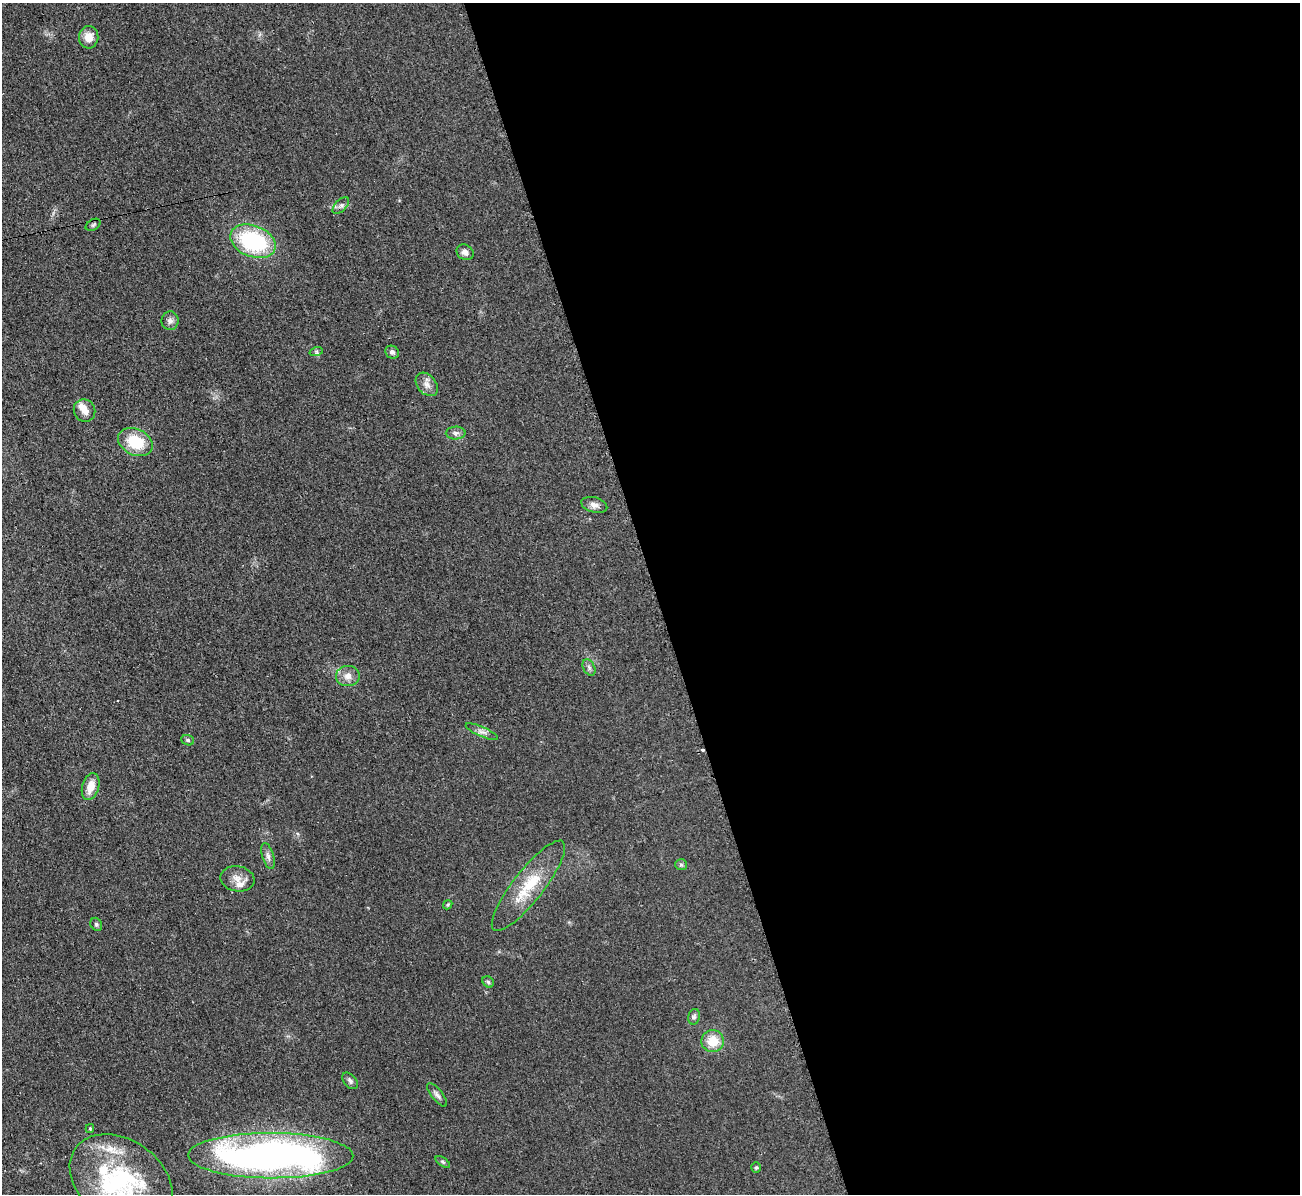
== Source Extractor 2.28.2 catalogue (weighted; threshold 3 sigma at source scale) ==
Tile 8 of 4 x 4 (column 4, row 2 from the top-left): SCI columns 3903-5200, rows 2526-3717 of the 5221 x 5176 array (HDU 1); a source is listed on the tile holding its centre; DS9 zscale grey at full resolution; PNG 1302 x 1196 px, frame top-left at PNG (2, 3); each listed source drawn as its Kron ellipse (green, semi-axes under 4 px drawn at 4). Shown black and unused: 50% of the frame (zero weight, under 2 of 3 exposures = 2% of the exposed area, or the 3 px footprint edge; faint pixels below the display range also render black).
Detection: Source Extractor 2.28.2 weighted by HDU 2 'WHT'; one run over the whole footprint, this tile lists its part. Background 0.0633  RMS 0.0099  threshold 0.0444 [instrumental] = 3 sigma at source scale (4.5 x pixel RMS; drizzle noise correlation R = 1.50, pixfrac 1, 0.05/0.05 arcsec/px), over >= 5 px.
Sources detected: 41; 1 inside a brighter object's white glare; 1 cosmic-ray / hot-pixel residue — neither listed nor drawn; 5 inside a brighter listed object's ellipse — not listed separately; the other 34 listed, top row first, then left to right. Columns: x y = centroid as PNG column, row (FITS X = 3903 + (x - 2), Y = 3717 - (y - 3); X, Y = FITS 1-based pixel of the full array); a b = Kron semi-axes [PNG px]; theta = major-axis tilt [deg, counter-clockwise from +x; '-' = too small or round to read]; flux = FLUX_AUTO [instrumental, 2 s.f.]
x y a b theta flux
89 37 11 10 - 10
341 205 10 5 46 2.9
93 225 8 5 31 1.8
253 241 24 15 -22 92
465 252 9 7 -34 4.7
170 321 9 8 - 4.1
316 352 7 4 18 1.7
392 352 7 6 - 2.6
427 384 13 9 -50 5.9
84 410 11 10 - 7.3
456 433 10 6 0 3.2
135 442 18 13 -25 35
594 505 13 7 -15 5.5
589 667 9 5 -64 2.6
348 676 12 10 4 7.2
482 732 17 5 -24 4.3
188 740 7 5 -20 1.5
91 787 14 8 73 13
268 856 13 5 -73 4.1
681 865 6 5 - 1.8
237 879 17 12 -10 9.4
528 886 56 15 52 39
448 905 5 4 - 1.3
96 924 7 5 -59 1.9
488 982 6 5 - 1.8
694 1017 8 6 74 2.2
713 1041 11 11 - 18
350 1081 10 6 -50 2.7
437 1095 14 5 -51 3.5
90 1128 4 4 - 0.96
271 1156 82 23 0 540
443 1162 8 4 -36 1.8
756 1168 5 4 - 1.3
121 1180 56 40 -35 120
Isophote crosses this tile's border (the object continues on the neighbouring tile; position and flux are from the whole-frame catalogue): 1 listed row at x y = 121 1180